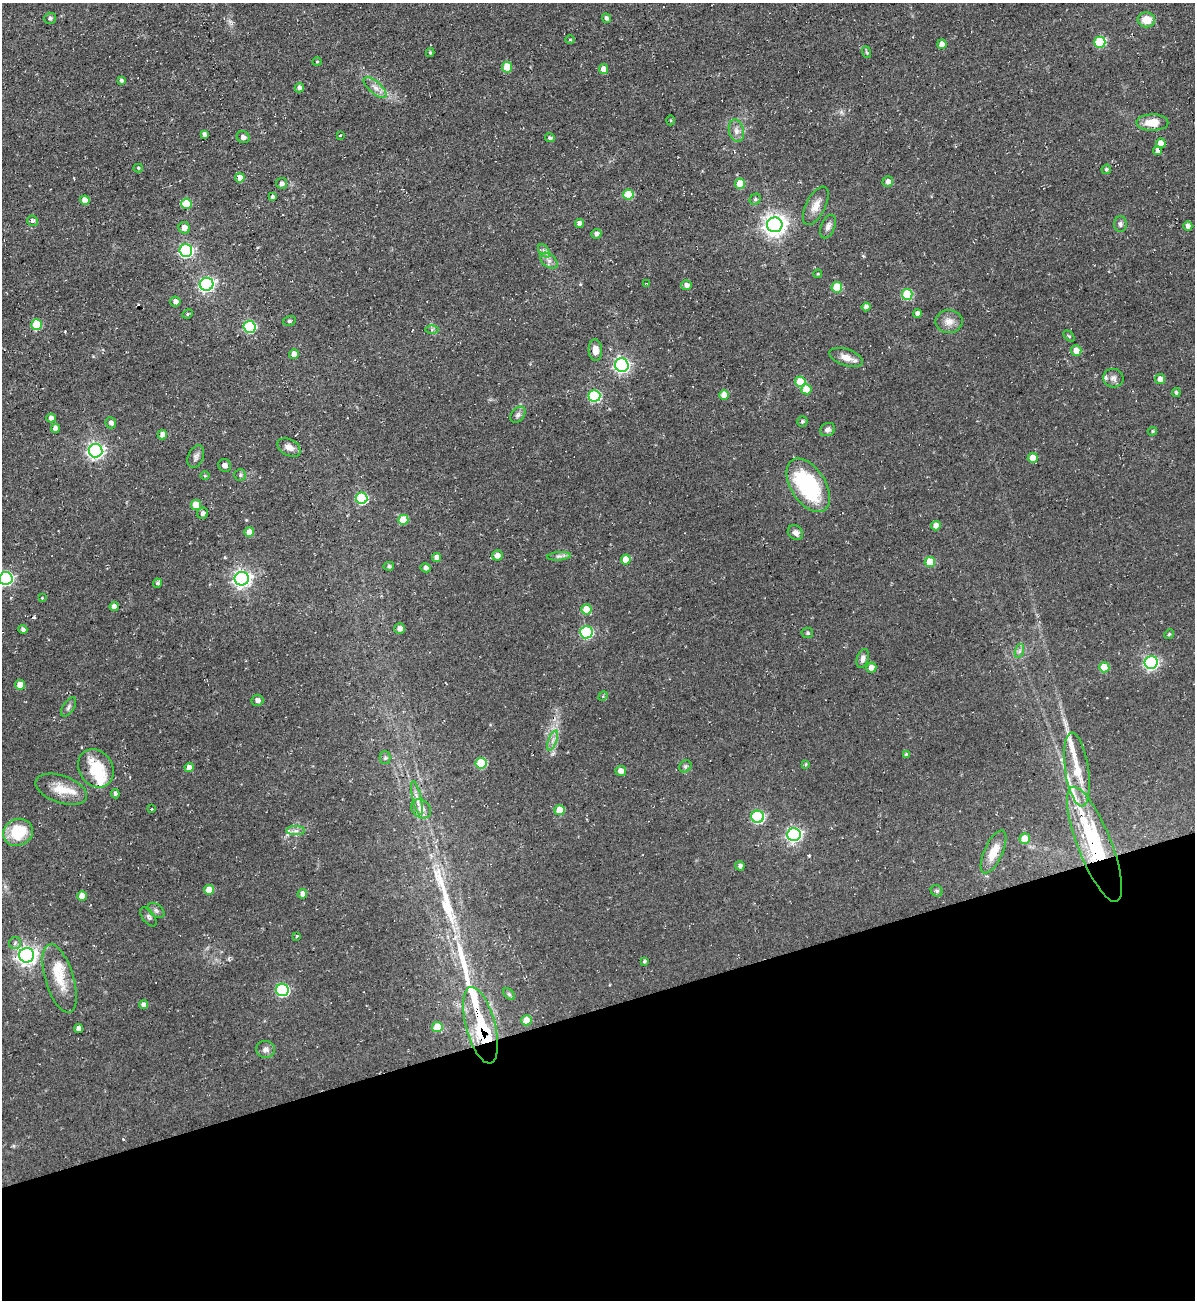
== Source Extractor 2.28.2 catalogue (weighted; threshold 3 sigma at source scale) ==
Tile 14 of 4 x 4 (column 2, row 4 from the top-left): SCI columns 1454-2646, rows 36-1333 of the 5180 x 5227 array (HDU 1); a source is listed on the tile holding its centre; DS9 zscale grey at full resolution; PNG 1197 x 1302 px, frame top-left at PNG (2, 3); each listed source drawn as its Kron ellipse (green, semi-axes under 4 px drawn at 4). Shown black and unused: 22% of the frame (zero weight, under 2 of 3 exposures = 2% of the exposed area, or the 3 px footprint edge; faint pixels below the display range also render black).
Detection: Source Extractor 2.28.2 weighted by HDU 2 'WHT'; one run over the whole footprint, this tile lists its part. Background 0.0433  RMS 0.0078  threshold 0.0349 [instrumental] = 3 sigma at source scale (4.5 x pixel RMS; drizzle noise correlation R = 1.50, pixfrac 1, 0.05/0.05 arcsec/px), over >= 5 px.
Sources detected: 177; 1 inside a brighter object's white glare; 3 long thin detections or spike segments (spike, bleed or trail) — neither listed nor drawn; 6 inside a brighter listed object's ellipse — not listed separately; the other 167 listed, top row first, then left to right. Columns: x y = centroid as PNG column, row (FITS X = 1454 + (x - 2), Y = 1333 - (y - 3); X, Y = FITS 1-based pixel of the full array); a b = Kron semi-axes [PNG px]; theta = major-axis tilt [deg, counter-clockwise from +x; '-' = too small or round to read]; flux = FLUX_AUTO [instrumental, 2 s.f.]
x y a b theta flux
50 18 5 5 - 1.9
606 18 5 4 - 1.9
1146 20 9 7 -3 11
570 39 5 3 - 0.66
1100 42 6 5 - 40
942 44 4 4 - 6.5
866 52 6 3 -70 0.97
430 53 4 3 - 1.1
317 62 4 4 - 0.82
507 67 5 5 - 20
603 69 5 4 - 7.2
121 80 4 3 - 1.7
299 88 5 4 - 3.1
375 88 14 6 -42 4.8
671 120 5 3 - 0.86
1152 122 16 8 0 14
736 131 11 7 -77 4.2
204 134 4 4 - 2.5
340 135 3 2 - 0.8
243 137 6 6 - 2.7
550 138 5 4 - 1.7
1161 143 5 4 - 8.2
1157 151 4 4 - 3.7
138 168 4 4 - 1.1
1106 169 5 4 - 1.6
240 178 4 4 - 9.5
888 182 5 5 - 3.5
282 183 5 5 - 2.2
740 184 5 5 - 22
628 194 5 5 - 26
272 197 3 3 - 1.9
755 199 6 5 - 1.4
85 200 5 4 - 7.2
186 204 5 5 - 20
816 206 21 9 63 7.9
32 221 5 5 - 1.9
579 224 4 4 - 4.8
1120 224 8 6 89 2.1
775 225 8 7 - 540
1188 226 4 4 - 3.3
828 227 12 7 68 3.6
184 228 6 5 - 5.3
596 234 5 5 - 2.7
186 251 6 6 - 140
544 251 7 4 -55 2.2
549 261 10 6 -38 3.4
818 274 4 3 - 0.88
647 283 3 2 - 1.2
207 284 7 6 - 150
686 285 5 5 - 3.3
837 287 5 5 - 26
907 294 5 5 - 35
175 301 5 5 - 3.2
866 307 4 4 - 2.9
917 313 4 4 - 4.7
188 314 5 4 - 1.1
289 321 6 5 - 1.3
949 322 13 11 0 6.6
36 324 5 5 - 30
249 327 6 6 - 72
432 329 6 4 1 1.2
1069 336 6 4 -44 1.1
595 350 11 6 -87 6.5
1076 350 5 5 - 7.6
294 354 5 5 - 4.9
846 357 17 8 -18 7
622 365 7 6 - 200
1113 378 10 9 - 3.2
1160 379 5 5 - 5.2
800 381 5 5 - 19
806 389 5 5 - 13
1176 392 4 4 - 1.3
724 395 5 5 - 12
594 396 6 6 - 80
518 415 9 6 49 2.4
51 418 5 4 - 3.5
802 421 5 5 - 1.4
111 423 5 5 - 3
55 428 4 4 - 4.6
827 430 8 6 26 2.7
1152 431 5 4 - 1
162 435 5 4 - 5.1
289 447 12 8 -28 5.6
96 451 7 7 - 230
196 457 11 7 67 3
1033 458 5 5 - 11
225 465 7 6 - 3.3
240 475 6 6 - 1.8
205 476 5 3 - 0.69
808 485 30 17 -58 82
362 498 6 5 - 61
196 505 5 5 - 17
203 513 5 5 - 3
403 520 5 5 - 17
936 526 5 4 - 5.3
249 532 5 5 - 7.6
795 532 8 7 - 3.7
497 555 5 5 - 4.7
559 556 12 3 5 2.1
436 558 4 4 - 5.1
626 560 5 5 - 12
930 562 5 5 - 21
389 566 5 4 - 1.7
426 568 5 4 - 3
6 578 7 6 - 160
242 579 7 7 - 310
158 583 4 4 - 1.6
42 598 4 3 - 0.7
114 607 4 4 - 5.2
586 609 5 5 - 14
400 628 5 5 - 4.9
23 629 4 4 - 2.2
586 632 6 6 - 78
807 633 6 5 - 1.4
1169 634 5 4 - 0.99
1019 651 7 4 71 1.8
863 658 9 5 72 3.5
1151 662 6 6 - 140
1104 667 5 5 - 18
871 668 5 5 - 5.7
20 685 5 5 - 10
603 696 5 4 - 0.8
257 700 6 5 - 3.2
69 707 11 5 55 2.4
553 741 10 3 69 2.5
906 755 4 3 - 1.5
385 758 6 5 - 1.4
481 763 5 5 - 35
806 764 4 4 - 0.9
685 766 6 5 - 1.5
189 767 4 4 - 4.8
96 768 20 16 -56 27
1077 769 37 11 -82 21
621 771 5 5 - 5.5
61 789 27 13 -19 15
115 794 4 4 - 2.3
417 798 17 4 -77 4.3
151 809 3 2 - 0.56
421 809 11 8 -40 6.6
560 810 5 5 - 16
758 817 6 6 - 97
296 831 9 4 0 2.9
18 832 15 13 24 29
794 834 7 6 - 180
1025 839 5 5 - 11
1094 844 61 17 -69 100
993 852 23 9 65 12
740 866 4 4 - 2.6
209 890 5 5 - 11
937 891 6 5 - 1.7
302 894 5 4 - 3.6
82 896 5 4 - 9.8
156 910 9 6 -39 2.2
148 917 11 6 -53 2.2
297 936 4 3 - 0.69
15 943 6 6 - 2
27 955 7 7 - 380
644 961 4 4 - 1.4
59 978 35 14 -73 19
282 990 6 6 - 100
509 994 7 4 -45 1.2
143 1005 4 4 - 3.7
526 1020 5 5 - 15
480 1025 39 14 -75 48
437 1027 5 5 - 15
79 1028 4 4 - 4.1
265 1049 9 8 - 3.7
Overlapping masked pixels (flux is a lower limit): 2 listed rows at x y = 1094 844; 480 1025
Isophote crosses this tile's border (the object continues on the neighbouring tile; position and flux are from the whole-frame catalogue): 1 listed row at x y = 6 578